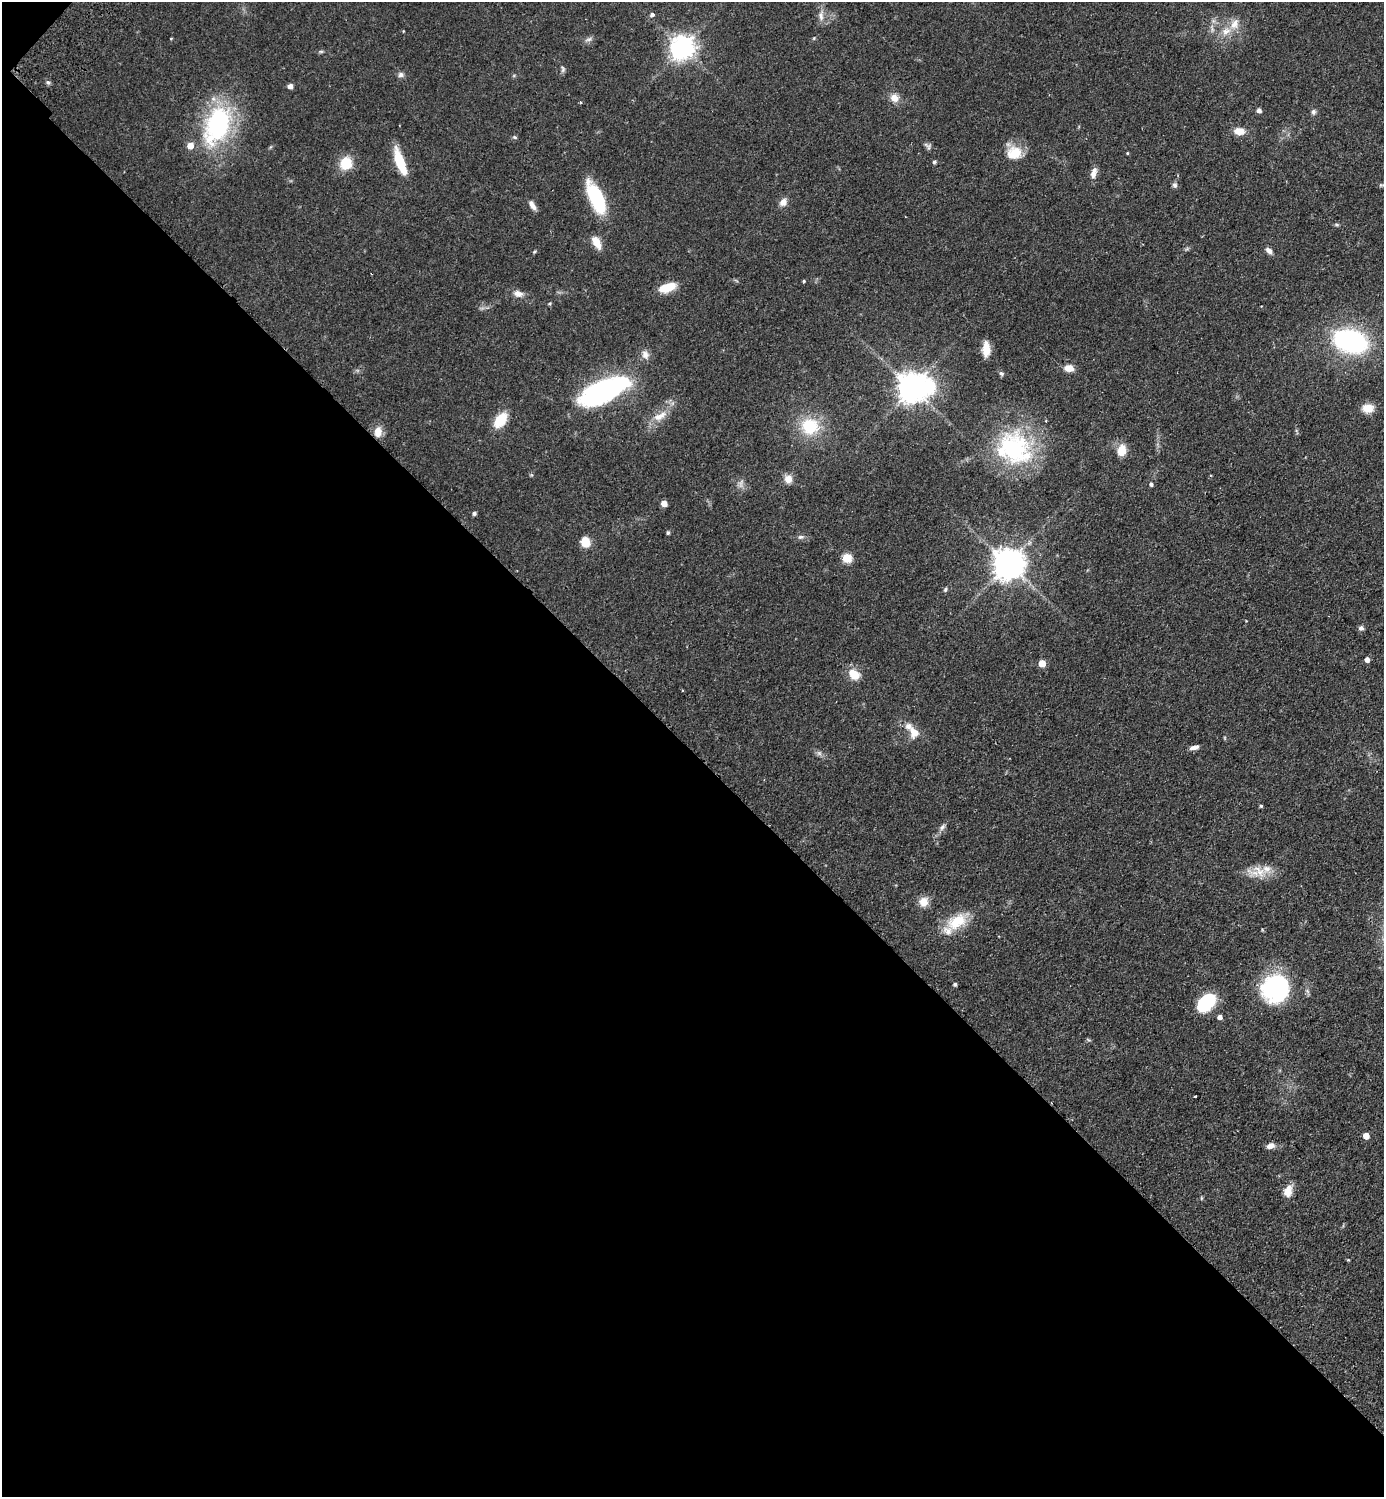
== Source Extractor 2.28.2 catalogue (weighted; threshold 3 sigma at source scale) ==
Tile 9 of 4 x 4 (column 1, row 3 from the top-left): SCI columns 203-1584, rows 1538-3032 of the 6071 x 6065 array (HDU 1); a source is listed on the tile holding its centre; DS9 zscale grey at full resolution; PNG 1386 x 1499 px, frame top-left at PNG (2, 2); no overlay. Shown black and unused: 50% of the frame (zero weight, under 2 of 3 exposures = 4% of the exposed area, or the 3 px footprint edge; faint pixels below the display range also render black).
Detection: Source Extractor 2.28.2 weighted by HDU 2 'WHT'; one run over the whole footprint, this tile lists its part. Background 0.0557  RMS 0.0053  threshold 0.0239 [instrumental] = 3 sigma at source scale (4.5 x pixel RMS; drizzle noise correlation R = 1.50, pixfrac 1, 0.05/0.05 arcsec/px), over >= 5 px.
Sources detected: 93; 1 too faint to see at this stretch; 1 inside a brighter object's white glare — not listed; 5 inside a brighter listed object's ellipse — not listed separately; the other 86 listed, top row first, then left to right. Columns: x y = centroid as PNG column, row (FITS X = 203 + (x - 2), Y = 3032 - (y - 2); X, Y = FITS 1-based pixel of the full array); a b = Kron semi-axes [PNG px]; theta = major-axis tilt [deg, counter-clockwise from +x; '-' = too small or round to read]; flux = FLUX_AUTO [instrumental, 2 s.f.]
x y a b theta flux
652 15 4 3 - 2.7
821 16 15 7 89 3.2
1234 24 17 10 56 6.1
403 31 4 3 - 0.39
171 39 3 3 - 0.45
588 39 11 5 18 1.6
682 47 8 8 - 470
321 51 6 4 0 0.74
563 69 9 5 -89 1.2
401 75 8 7 - 1.6
48 82 6 5 - 1
290 86 4 4 - 2.8
894 98 12 10 -48 4.4
581 102 4 3 - 0.6
1259 110 5 4 - 2
1313 112 7 6 - 1.4
217 125 54 31 67 66
1239 131 12 9 -5 5.5
515 137 7 4 -20 0.75
929 147 9 6 82 1.3
1014 153 18 15 7 11
1127 153 4 3 - 0.5
400 162 27 8 -70 18
934 162 5 4 - 0.95
346 163 15 13 75 11
1094 173 15 7 77 3.6
1175 185 7 6 - 1.3
1381 185 7 4 13 0.84
596 198 34 13 -65 34
783 202 9 7 49 3.8
532 205 12 6 -57 3
1337 225 6 4 -1 0.74
596 242 16 8 -62 5.8
1269 250 9 6 -39 2.4
534 252 5 4 - 0.58
804 281 4 3 - 0.57
667 287 20 9 17 11
518 294 12 8 -11 3.5
550 303 6 3 19 0.57
1350 341 24 15 -15 110
986 349 17 8 -89 6.8
645 355 13 10 -64 3.2
1069 368 11 8 -4 4.8
1001 374 7 5 -37 1.1
912 387 11 9 6 820
604 390 60 17 21 93
1368 408 14 10 0 6.2
660 416 23 9 29 7.1
500 420 15 10 53 14
810 426 22 21 - 21
378 432 14 9 86 5.3
1014 449 48 39 -45 60
1122 450 12 9 81 7.9
788 479 10 9 - 4.3
1151 484 5 4 - 1.2
664 503 5 4 - 5
474 513 5 4 - 1.2
668 533 5 4 - 0.78
801 537 8 5 2 1.5
585 542 9 8 - 9.5
847 558 5 5 - 24
1008 563 9 9 - 900
945 589 6 5 - 0.86
1361 628 7 6 - 1.4
1367 659 5 4 - 2.5
1042 663 5 5 - 9.2
854 674 14 11 -33 7.7
914 732 16 12 -59 7
1194 747 12 5 15 2.2
819 753 7 4 -18 1.3
1261 806 4 4 - 0.73
942 827 11 6 53 1.9
1259 871 22 12 -39 8.2
924 902 13 12 - 5.1
957 921 29 18 31 15
955 984 4 4 - 1.1
1275 987 31 27 65 56
1206 1002 18 12 45 32
1220 1017 5 4 - 2.3
1088 1040 8 2 -21 0.57
1195 1097 3 3 - 3
1366 1136 5 4 - 6.5
1271 1146 9 7 12 3
1288 1191 15 10 77 5.5
1201 1198 5 3 - 0.54
1348 1260 4 3 - 0.49